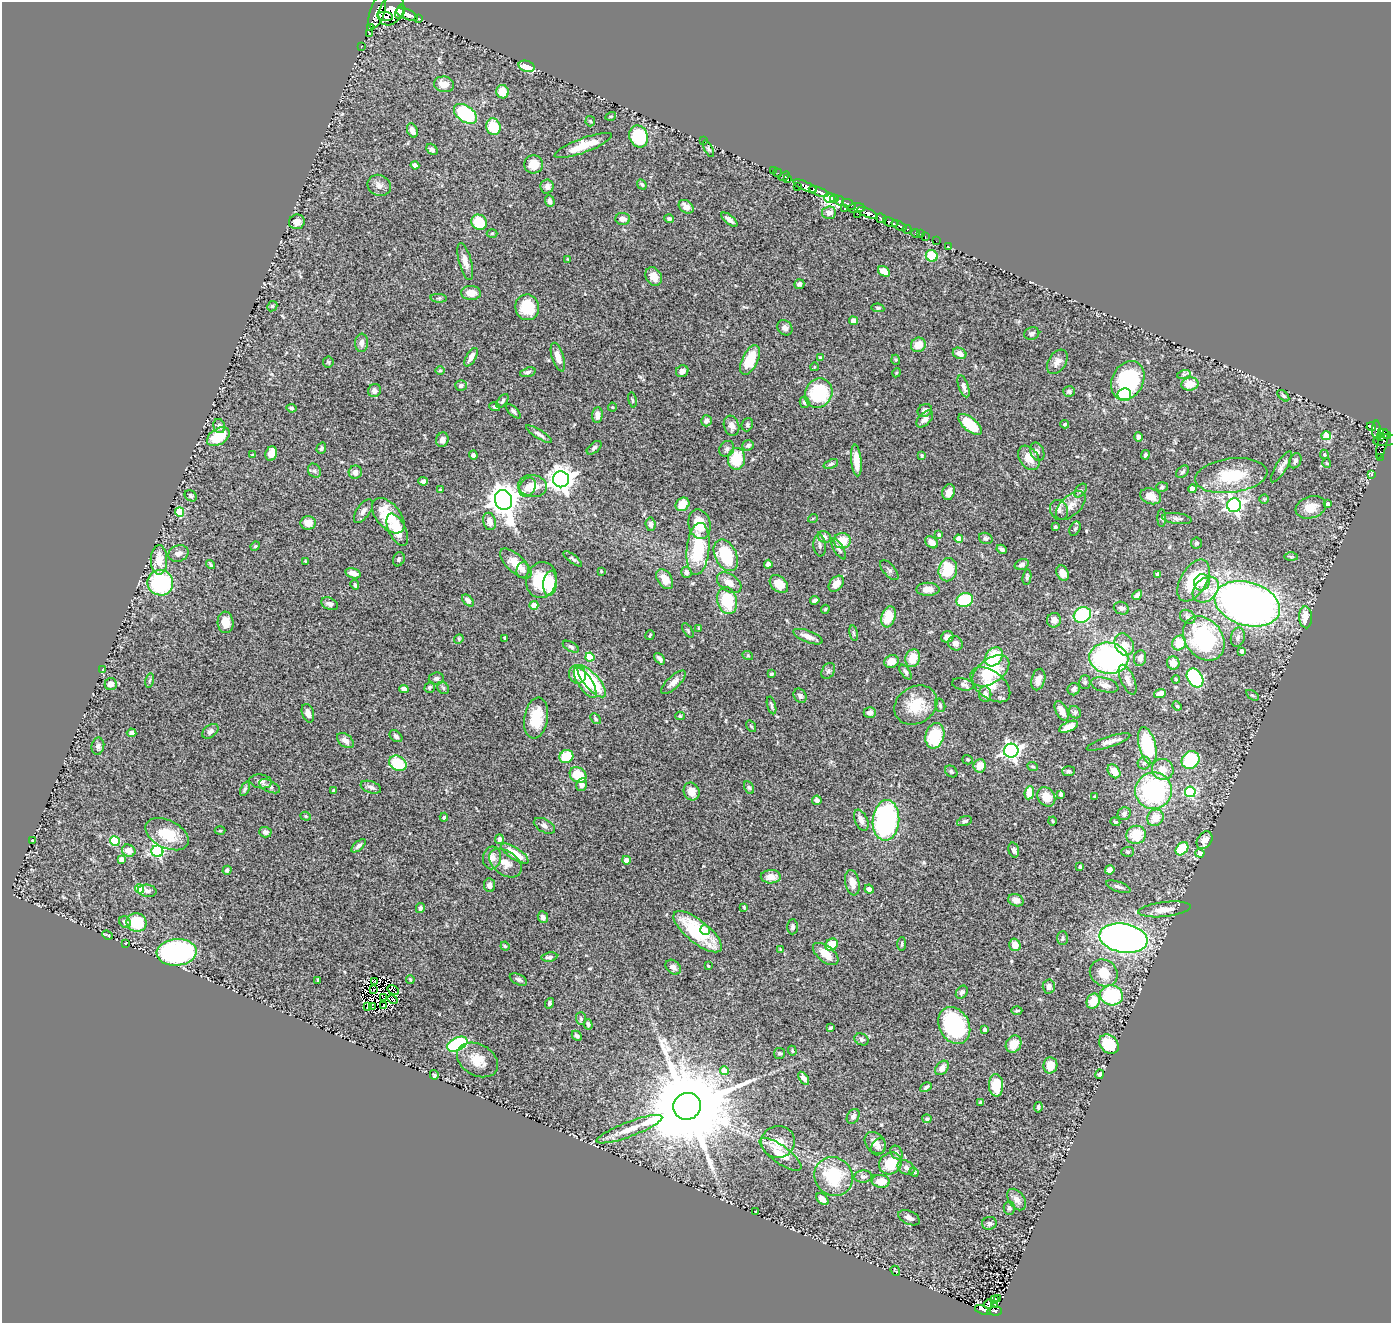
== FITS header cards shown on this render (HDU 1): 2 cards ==
NAXIS1  =                 1389
NAXIS2  =                 1321

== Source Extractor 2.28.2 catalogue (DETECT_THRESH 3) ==
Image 1389 x 1321 px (HDU 1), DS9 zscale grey, 1 PNG px = 1 image px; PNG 1393 x 1325 px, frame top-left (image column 1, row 1321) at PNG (2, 2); each listed source drawn as its Kron ellipse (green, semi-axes under 4 px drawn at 4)
Background 1.77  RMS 0.047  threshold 0.14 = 3 sigma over >= 5 px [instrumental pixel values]
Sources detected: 480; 4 with non-positive FLUX_AUTO (blend fragments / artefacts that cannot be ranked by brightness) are neither listed nor drawn; the other 476 listed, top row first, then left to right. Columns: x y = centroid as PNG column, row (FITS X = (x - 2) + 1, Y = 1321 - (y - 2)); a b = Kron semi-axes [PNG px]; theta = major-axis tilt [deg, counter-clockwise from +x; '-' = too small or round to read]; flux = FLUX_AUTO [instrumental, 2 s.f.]
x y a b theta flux
391 10 16 11 61 3900
377 12 17 7 72 2100
400 12 7 3 71 1500
407 14 12 5 -22 3100
385 16 8 3 -7 960
419 19 3 3 - 200
370 28 3 2 - 25
369 33 4 2 - 2.2
361 46 3 2 - 18
527 66 8 5 -18 47
444 84 10 7 -9 34
502 92 7 6 - 48
465 114 13 8 -34 220
611 116 5 3 - 3.1
590 121 5 5 - 4
493 127 8 7 - 83
412 130 7 5 -67 19
639 136 11 9 -68 160
704 141 3 2 - 61
583 145 30 7 20 67
432 149 6 4 -46 9.7
708 149 9 4 -61 4.8
534 164 9 9 - 45
415 165 4 4 - 15
773 171 3 2 - 14
777 173 4 2 - 20
784 176 6 3 36 48
788 179 3 3 - 71
642 184 5 3 - 5.3
379 185 12 10 -23 18
805 186 12 4 -25 1200
547 187 7 6 - 15
797 187 2 2 - 4.6
819 192 10 3 -20 1500
829 198 5 5 - 1200
834 199 4 3 - 450
550 201 6 4 -71 14
840 201 4 4 - 550
849 204 7 4 -33 640
686 207 8 6 -40 25
844 208 3 3 - 96
856 208 9 5 3 830
829 213 7 6 - 19
868 213 11 4 -23 1700
858 214 3 2 - 41
881 218 6 4 -28 630
623 219 7 6 - 17
669 219 5 4 - 7.2
729 220 10 4 -38 14
297 222 8 7 - 19
479 222 8 7 - 89
891 222 8 4 -16 1200
899 226 8 3 -25 210
907 229 4 3 - 230
492 233 5 3 - 3.5
915 233 4 3 - 59
920 234 2 2 - 16
925 237 3 2 - 27
936 241 2 2 - 11
948 246 2 2 - 55
932 256 6 5 - 80
568 259 3 2 - 3.1
465 261 19 6 -75 21
884 271 6 4 -33 34
654 276 10 7 -57 27
799 284 5 5 - 8.1
471 293 10 7 -2 34
439 298 8 3 -4 4.2
272 306 5 4 - 4.3
527 307 13 12 - 98
878 308 6 4 -9 5.2
853 321 4 4 - 18
785 328 8 7 - 13
1032 334 8 6 20 9.9
361 343 9 6 86 14
918 345 7 7 - 34
959 353 7 5 -26 21
471 357 10 5 59 18
558 357 15 6 -72 25
821 358 4 4 - 6.3
750 360 16 7 65 94
896 360 5 3 - 3.3
328 362 5 5 - 4.7
1057 362 13 8 57 19
814 367 4 3 - 2.3
440 371 5 3 - 3.3
682 371 6 5 - 13
528 372 8 4 16 7.3
896 373 4 3 - 2.8
1184 374 7 4 18 4.9
1128 380 20 15 62 320
1190 384 8 6 8 38
461 385 6 5 - 9
964 386 11 5 -71 12
374 391 7 6 - 11
1069 391 6 5 - 5.9
819 393 15 13 59 180
1124 395 7 6 - 95
1283 396 7 4 -44 4.4
632 400 7 4 -79 4.6
502 401 8 4 53 7
805 402 5 5 - 7
495 407 5 4 - 5.7
612 407 4 4 - 3.1
291 408 5 4 - 6.2
925 410 7 6 - 16
513 411 9 4 -44 7
597 415 8 5 86 17
925 419 10 6 47 17
706 421 5 5 - 13
970 424 14 6 -40 94
1065 424 4 3 - 4
747 425 7 5 68 5.9
219 426 7 6 - 10
731 426 10 7 -73 16
1371 427 5 3 - 170
1376 430 9 3 -90 370
539 434 15 4 -32 9.9
1384 434 7 4 -25 370
1326 436 4 4 - 97
1380 436 4 3 - 230
218 437 12 8 32 86
1138 437 5 4 - 7.6
442 440 7 6 - 14
1385 440 12 6 4 440
1382 444 15 4 74 140
748 445 6 5 - 7.5
321 448 6 4 72 6.9
594 448 9 5 40 7.6
727 449 8 7 - 9.3
1037 452 9 7 -68 12
271 454 7 5 69 27
252 455 4 3 - 3.3
473 455 4 4 - 9
922 455 4 4 - 4.7
1145 455 5 4 - 5.6
1324 455 5 4 - 4.1
1380 457 2 2 - 9.3
1029 458 13 9 -55 37
736 459 11 8 85 100
856 460 16 5 -85 49
1295 461 8 5 66 7.9
1327 463 5 3 - 2.6
831 464 7 4 19 5.7
1281 467 18 5 58 13
314 471 7 6 - 8
355 472 7 6 - 14
1182 472 7 5 40 6.5
1371 474 4 2 - 2.4
1231 476 36 17 7 120
561 479 8 8 - 2800
423 481 5 4 - 9.3
533 486 14 11 -5 39
527 487 10 7 56 22
1162 487 6 4 19 5
1192 489 4 4 - 29
440 490 3 3 - 3.1
1080 490 8 5 52 5.6
949 492 8 6 75 21
191 496 6 5 - 5.3
1151 496 11 7 -19 34
1264 499 4 4 - 3.2
503 500 10 8 -72 4800
683 504 7 6 - 52
1328 504 4 4 - 13
1071 505 18 9 43 27
1234 505 7 7 - 990
1311 507 15 11 17 40
1059 510 10 9 - 15
363 511 13 6 55 13
180 512 5 4 - 110
388 516 21 12 -50 100
813 518 5 3 - 2.5
1162 518 9 4 90 5.1
1177 519 15 5 -8 11
489 521 9 6 -75 24
308 523 8 6 0 33
650 524 7 5 -83 10
699 524 15 11 -77 77
1055 527 3 3 - 5.6
1075 529 7 5 62 5.5
397 530 17 8 -64 84
939 535 4 4 - 6.8
824 537 7 5 -30 8.7
986 538 7 5 -24 6.4
959 539 4 4 - 42
842 541 8 8 - 55
932 542 7 5 -39 26
1196 543 5 5 - 6.5
820 545 11 6 -83 11
255 546 5 4 - 3.4
698 549 26 11 84 160
838 549 12 4 -58 9.4
1002 549 5 4 - 7.7
178 553 10 8 20 13
726 555 17 10 -64 150
1291 557 7 4 -1 5
399 559 7 5 69 6.7
573 559 11 4 -36 7
159 560 15 8 -90 40
305 561 3 2 - 3
211 564 5 3 - 3.9
516 564 20 8 -43 48
768 564 4 4 - 15
1022 564 7 5 18 9.2
523 570 8 6 83 9.8
889 570 12 6 -49 8.5
948 570 12 9 79 100
601 571 4 3 - 2.5
686 572 6 5 - 9.8
353 573 8 5 -15 18
1063 573 8 5 -64 22
1158 574 4 4 - 12
1027 577 8 4 82 5.2
665 579 11 7 -57 39
541 580 18 15 76 130
1193 581 23 13 60 150
1202 582 8 7 - 30
160 583 13 12 - 300
550 583 13 6 85 78
729 583 14 8 -34 28
779 584 10 7 -42 56
836 584 9 6 48 32
355 585 5 3 - 6
928 589 11 6 0 24
1206 590 15 11 43 34
1137 595 5 3 - 11
468 600 7 4 -46 10
815 600 4 3 - 9.7
965 600 8 6 18 160
727 601 13 9 -76 110
329 604 9 5 -25 11
1247 604 33 21 -16 1900
534 605 4 4 - 35
1121 608 8 6 -23 9.2
825 609 5 3 - 3.9
1082 615 9 7 27 220
888 617 11 7 72 63
1188 617 8 6 -34 8.6
1305 617 11 6 -87 49
1054 620 7 7 - 17
226 622 11 8 -85 39
698 628 4 2 - 2.5
688 630 8 3 -55 4.2
854 633 8 4 -81 5.1
650 635 5 2 - 3.2
808 637 16 6 -21 22
947 637 6 5 - 18
1238 637 10 7 78 10
505 638 3 3 - 3.9
1204 638 24 18 -52 300
459 639 5 4 - 3.8
955 643 7 7 - 17
1179 643 7 6 - 63
1124 644 11 9 -61 33
571 647 9 4 -29 6.8
1241 651 4 3 - 13
748 656 5 3 - 2.7
590 657 4 4 - 93
994 657 10 8 50 100
913 658 9 7 72 49
1109 658 19 15 -9 630
1140 658 8 6 80 16
660 659 7 3 -49 9.5
891 661 7 6 - 34
1173 663 6 6 - 21
102 670 4 3 - 23
828 671 8 6 60 8.2
991 671 21 12 36 130
906 672 8 4 -54 6.5
577 674 9 8 - 63
771 674 3 3 - 5.1
436 678 7 6 - 7.8
1195 678 10 7 -57 230
1038 679 11 6 75 22
1176 679 4 3 - 3.2
149 680 7 4 80 5.4
1128 680 16 6 -66 21
592 681 20 7 -49 170
673 682 16 6 44 20
1085 682 7 5 90 5.6
585 683 18 7 -56 53
111 684 6 6 - 18
963 684 11 6 -11 9.7
990 685 23 13 -38 53
1105 685 14 7 -15 18
430 687 5 5 - 6.6
443 688 6 5 - 5.9
404 689 5 4 - 16
1074 689 6 6 - 10
985 694 8 6 -83 14
1160 694 6 4 20 17
1252 695 7 3 -34 4.7
800 696 7 6 - 9.7
772 705 9 3 -74 5.9
916 705 22 18 32 83
940 705 7 5 -74 5.9
1177 706 5 4 - 3.2
1062 711 11 5 -62 32
1075 712 7 5 -45 5.6
308 713 9 6 -72 17
870 713 6 5 - 13
680 716 5 4 - 3.8
536 718 20 12 81 85
595 719 6 4 -47 4.6
751 726 6 3 -54 3.6
1069 727 10 4 24 36
210 731 9 6 38 11
132 733 5 4 - 11
396 736 7 5 -39 7.1
935 736 13 9 75 120
345 741 9 6 -38 16
1108 742 23 5 18 17
1147 745 19 8 -75 210
98 746 8 6 79 9.3
1011 751 7 7 - 1200
566 756 7 6 - 78
967 760 5 4 - 3.9
1191 760 9 8 - 150
398 763 9 7 -29 110
1144 763 6 6 - 8.4
980 766 6 6 - 32
1033 767 5 3 - 3.2
1163 769 11 10 - 33
951 771 7 5 -40 6.2
1069 771 6 5 - 6.4
1114 771 7 5 -54 32
578 775 9 7 -38 77
261 781 11 7 -8 15
582 785 6 5 - 13
270 786 11 5 -25 9.8
371 787 10 6 -19 12
749 788 7 4 -62 4.6
245 789 8 4 65 5.6
334 791 4 3 - 6
691 791 9 8 - 32
1153 791 18 18 - 410
1190 792 5 5 - 260
1029 793 6 5 - 46
1061 794 4 3 - 7.3
1046 797 10 8 -55 41
1095 797 3 2 - 3.5
817 800 4 4 - 9.7
1124 814 7 6 - 7.9
306 816 5 4 - 3.9
444 817 4 4 - 3.6
1155 818 8 7 - 43
861 820 11 6 -65 18
886 820 20 13 85 500
964 821 8 4 17 7.8
1052 821 4 3 - 2.7
1115 822 5 4 - 5.9
544 826 11 6 -29 12
220 831 5 3 - 3.1
265 832 6 5 - 12
167 834 23 14 -27 90
1136 835 10 9 - 74
499 839 5 4 - 11
32 840 3 2 - 2.1
1205 840 9 7 54 22
115 841 5 4 - 140
359 846 9 4 42 8.9
1182 849 7 5 49 100
1014 850 7 5 -75 10
129 851 7 6 - 29
157 851 6 6 - 450
1128 852 6 5 - 4.9
1200 853 4 4 - 21
515 854 16 5 -33 68
492 858 11 9 80 21
121 859 4 4 - 17
626 860 4 4 - 24
505 863 18 12 -35 35
1080 866 3 3 - 7.8
227 870 4 4 - 7.1
1110 870 5 4 - 20
771 877 10 6 1 27
852 883 13 7 -78 29
489 885 7 5 -81 15
1118 887 13 5 -19 11
140 889 4 4 - 100
869 889 5 4 - 10
147 891 9 6 -7 11
1016 900 8 6 -21 20
744 907 3 3 - 3.1
420 908 5 4 - 8.1
1164 909 26 7 7 39
543 917 6 5 - 13
125 922 6 5 - 11
136 922 10 9 - 110
792 927 7 5 89 7
705 930 5 4 - 21
698 932 30 11 -39 210
107 935 5 2 - 2.9
1062 938 7 5 88 6.3
1123 938 24 14 -10 1400
125 943 4 3 - 2.3
902 944 7 3 89 4.3
831 945 7 5 43 62
1015 945 6 5 - 29
505 946 4 4 - 3.8
780 949 4 3 - 2.7
177 952 20 13 5 470
826 954 15 8 -38 48
549 957 8 4 7 8.8
708 966 3 2 - 2.8
673 967 8 6 -40 14
1104 973 14 13 - 53
518 979 9 5 -27 7.8
318 980 3 2 - 2.8
410 980 4 3 - 3.6
374 981 2 2 - 1
1049 986 7 6 - 12
374 989 3 2 - 4.7
393 990 6 2 -31 1.9
962 992 7 5 55 9
1111 995 11 10 - 190
384 998 3 2 - 2.3
393 999 5 3 - 21
1093 1001 8 6 66 57
550 1003 5 4 - 7.4
368 1006 2 2 - 3.4
383 1006 2 2 - 7.7
372 1007 2 2 - 2
1017 1010 5 4 - 4.7
581 1019 6 5 - 5.2
588 1024 5 4 - 5.2
954 1026 19 15 -62 280
830 1028 4 3 - 4.2
984 1030 3 3 - 9.6
577 1036 5 4 - 7.2
862 1039 7 5 -28 7.6
457 1044 11 6 26 250
1014 1044 9 7 56 44
1109 1044 11 8 -42 92
792 1051 5 3 - 3.4
780 1053 5 5 - 5.6
478 1060 22 15 -29 54
1050 1065 8 7 - 36
942 1068 8 5 49 19
724 1071 4 4 - 52
1100 1074 5 4 - 6.6
434 1075 5 4 - 5.6
804 1078 7 4 -56 16
996 1085 11 7 -89 56
926 1087 6 4 29 6.1
980 1102 4 3 - 5.6
687 1106 14 13 - 68000
1038 1107 5 4 - 6.4
853 1116 8 6 59 11
927 1119 4 4 - 6
629 1129 35 7 21 51
778 1142 17 16 - 47
875 1143 12 9 -49 25
878 1147 9 7 63 11
896 1152 7 5 -52 8.3
780 1154 25 8 -36 61
890 1163 12 10 37 85
906 1168 9 6 -28 10
914 1172 5 4 - 3.2
834 1176 20 18 -49 160
863 1176 9 6 3 12
881 1181 9 6 -5 41
822 1199 7 4 -42 25
1017 1199 12 7 -55 20
1009 1208 7 5 -90 7.7
755 1212 3 2 - 2
909 1218 11 6 -25 14
989 1223 7 6 - 8.3
895 1271 5 2 - 3
998 1298 3 2 - 1.7
994 1299 3 2 - 1.6
989 1304 5 2 - 3.8
994 1305 3 2 - 27
983 1310 8 4 -18 120
995 1311 7 4 -3 66
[4 non-positive-flux detections neither listed nor drawn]